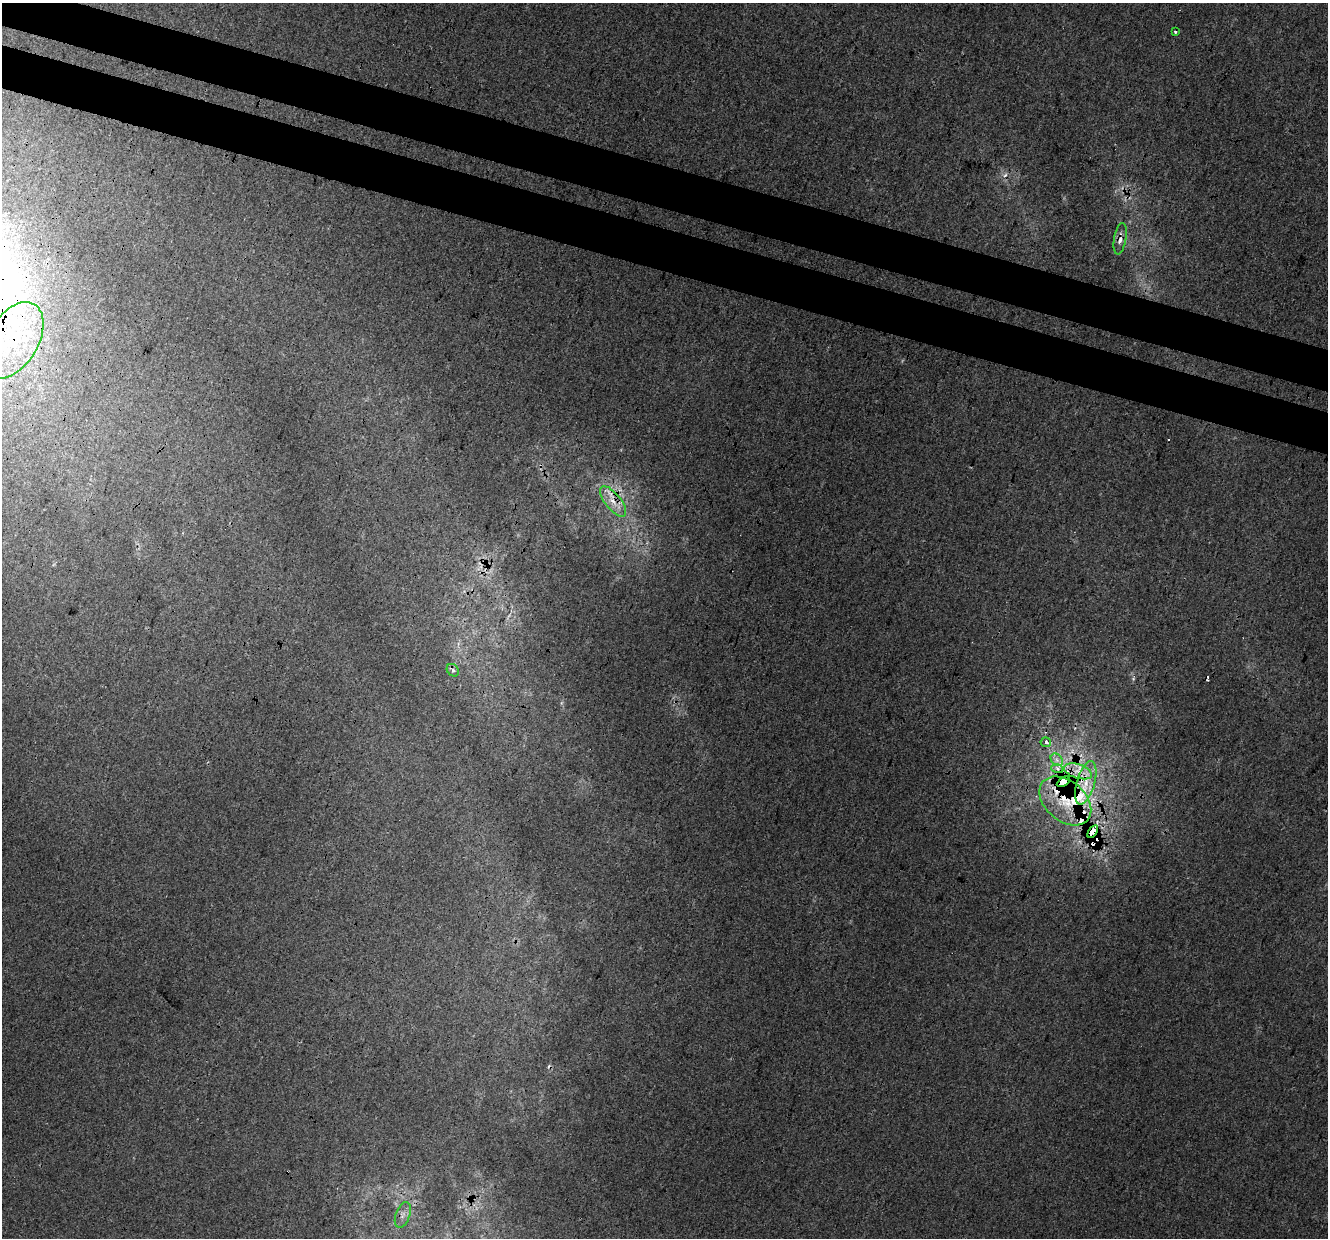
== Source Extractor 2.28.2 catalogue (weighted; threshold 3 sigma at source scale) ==
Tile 11 of 4 x 4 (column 3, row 3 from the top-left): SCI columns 2683-4008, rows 1571-2806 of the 5354 x 5551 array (HDU 1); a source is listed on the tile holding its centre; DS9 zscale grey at full resolution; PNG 1330 x 1240 px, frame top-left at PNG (2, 3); each listed source drawn as its Kron ellipse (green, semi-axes under 4 px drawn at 4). Shown black and unused: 7% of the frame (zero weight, under 3 of 4 exposures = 5% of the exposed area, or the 3 px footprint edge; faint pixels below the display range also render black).
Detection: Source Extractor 2.28.2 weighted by HDU 2 'WHT'; one run over the whole footprint, this tile lists its part. Background 0.00884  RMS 0.0037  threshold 0.0168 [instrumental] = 3 sigma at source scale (4.5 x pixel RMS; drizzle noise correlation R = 1.50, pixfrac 1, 0.0396/0.0396 arcsec/px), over >= 5 px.
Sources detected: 25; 5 cosmic-ray / hot-pixel residue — neither listed nor drawn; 6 inside a brighter listed object's ellipse — not listed separately; the other 14 listed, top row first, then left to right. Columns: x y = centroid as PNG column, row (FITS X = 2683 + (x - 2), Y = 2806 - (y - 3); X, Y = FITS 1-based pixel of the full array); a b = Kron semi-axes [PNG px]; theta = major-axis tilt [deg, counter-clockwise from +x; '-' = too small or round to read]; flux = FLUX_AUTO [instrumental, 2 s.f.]
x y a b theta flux
1176 31 4 3 - 1.2
1120 239 16 6 80 2.7
13 340 42 25 59 41
613 501 18 8 -51 5
453 670 7 5 -47 1
1046 742 5 4 - 2.4
1057 760 7 5 -46 1.5
1057 768 6 4 -20 1.1
1078 771 14 7 -17 4.6
1063 782 7 3 30 94
1086 783 22 9 74 8.4
1065 801 29 20 -41 82
1093 832 7 4 55 34
403 1215 13 7 70 2.4
Overlapping masked pixels (flux is a lower limit): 8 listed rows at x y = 1120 239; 13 340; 613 501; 1057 768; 1063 782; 1086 783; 1065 801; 1093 832
Isophote crosses this tile's border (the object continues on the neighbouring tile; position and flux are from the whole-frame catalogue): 1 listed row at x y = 13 340